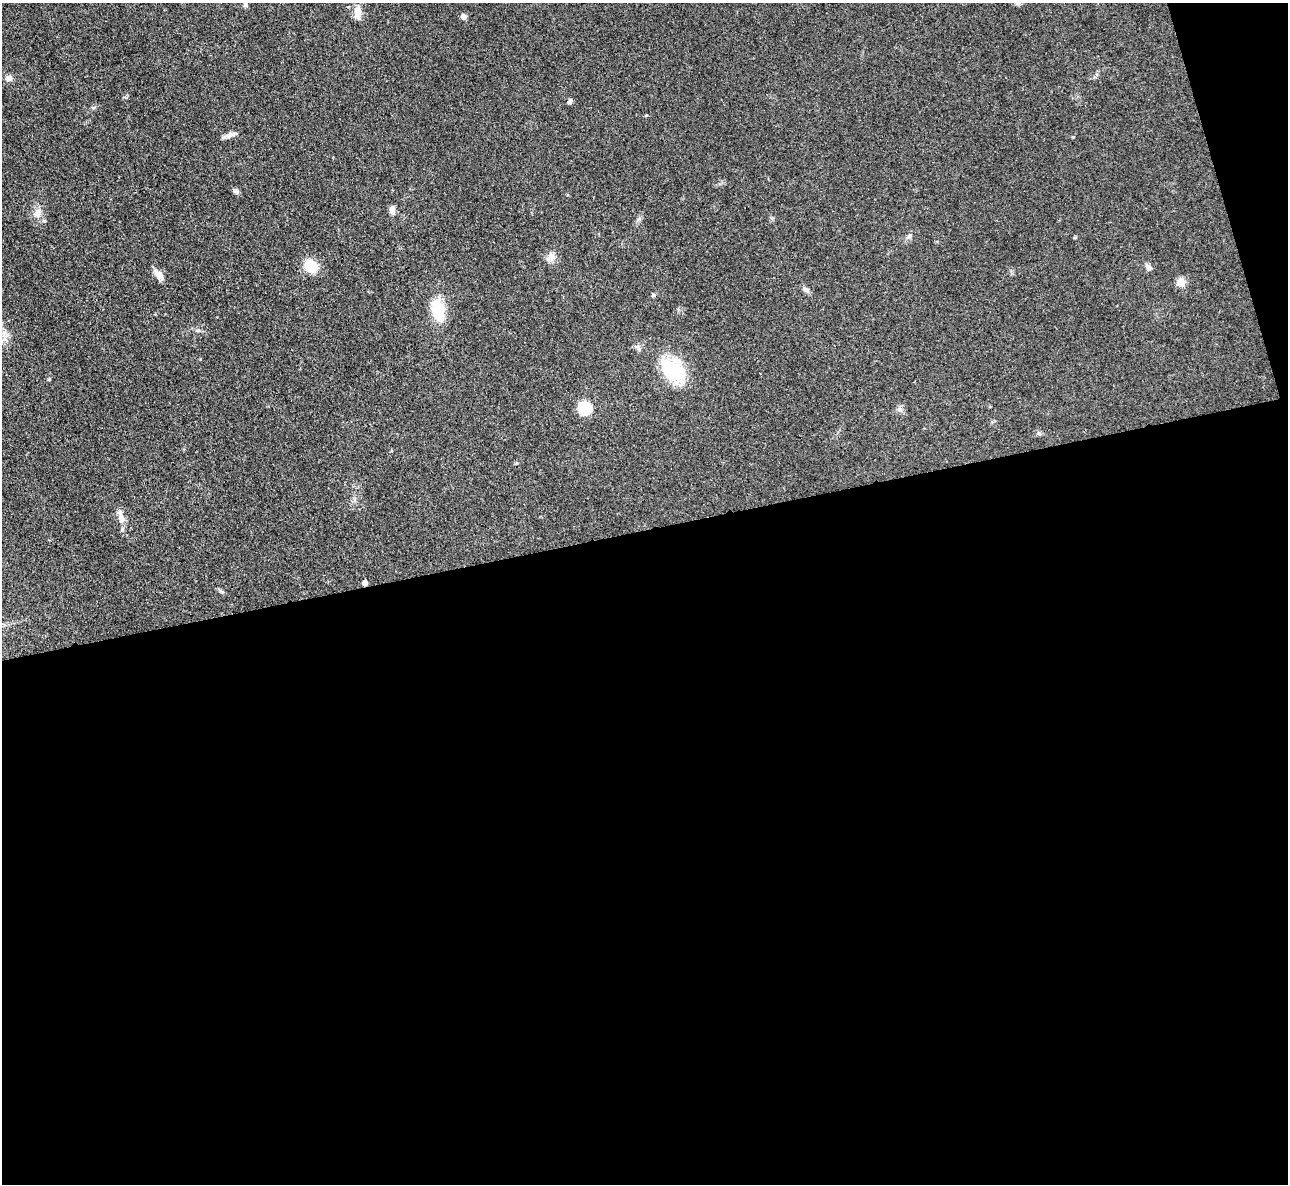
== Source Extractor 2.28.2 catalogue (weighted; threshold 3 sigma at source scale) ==
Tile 16 of 4 x 4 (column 4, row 4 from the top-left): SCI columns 3867-5152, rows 269-1450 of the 5162 x 5140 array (HDU 1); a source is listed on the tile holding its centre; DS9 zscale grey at full resolution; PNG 1290 x 1186 px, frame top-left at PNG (2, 3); no overlay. Shown black and unused: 57% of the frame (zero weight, under 3 of 4 exposures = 2% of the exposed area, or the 3 px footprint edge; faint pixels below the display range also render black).
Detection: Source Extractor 2.28.2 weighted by HDU 2 'WHT'; one run over the whole footprint, this tile lists its part. Background 0.0792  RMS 0.0058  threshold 0.0262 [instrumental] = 3 sigma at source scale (4.5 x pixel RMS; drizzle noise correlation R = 1.50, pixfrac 1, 0.05/0.05 arcsec/px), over >= 5 px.
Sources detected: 27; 2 inside a brighter listed object's ellipse — not listed separately; the other 25 listed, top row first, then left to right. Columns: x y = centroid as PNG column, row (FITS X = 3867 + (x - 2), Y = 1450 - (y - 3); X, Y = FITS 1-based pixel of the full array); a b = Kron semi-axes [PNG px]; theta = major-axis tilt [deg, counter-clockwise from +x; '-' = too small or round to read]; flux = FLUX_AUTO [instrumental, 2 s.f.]
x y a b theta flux
245 5 6 5 - 0.95
358 12 15 8 87 5.6
464 17 7 6 - 1.9
9 78 7 7 - 3.2
570 101 5 5 - 2
94 107 6 4 20 0.83
646 115 4 3 - 0.52
231 135 17 5 17 2.8
236 191 9 5 -18 1.4
392 210 10 7 -89 2.8
37 213 14 9 82 4.5
909 236 8 6 37 1.6
551 257 13 10 79 3.9
311 266 14 11 -52 14
1148 267 9 7 -57 2.2
158 275 16 7 -50 4.6
1181 282 5 5 - 18
806 290 9 6 -39 1.9
653 295 6 5 - 0.85
438 310 22 12 -76 25
673 371 32 21 -39 36
49 379 4 4 - 0.71
585 408 11 11 - 20
122 519 13 9 -77 4.2
365 583 4 4 - 3.4
Overlapping masked pixels (flux is a lower limit): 1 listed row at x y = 365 583
Unlisted compact peaks at least as high as the median listed source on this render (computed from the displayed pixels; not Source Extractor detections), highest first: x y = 639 219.